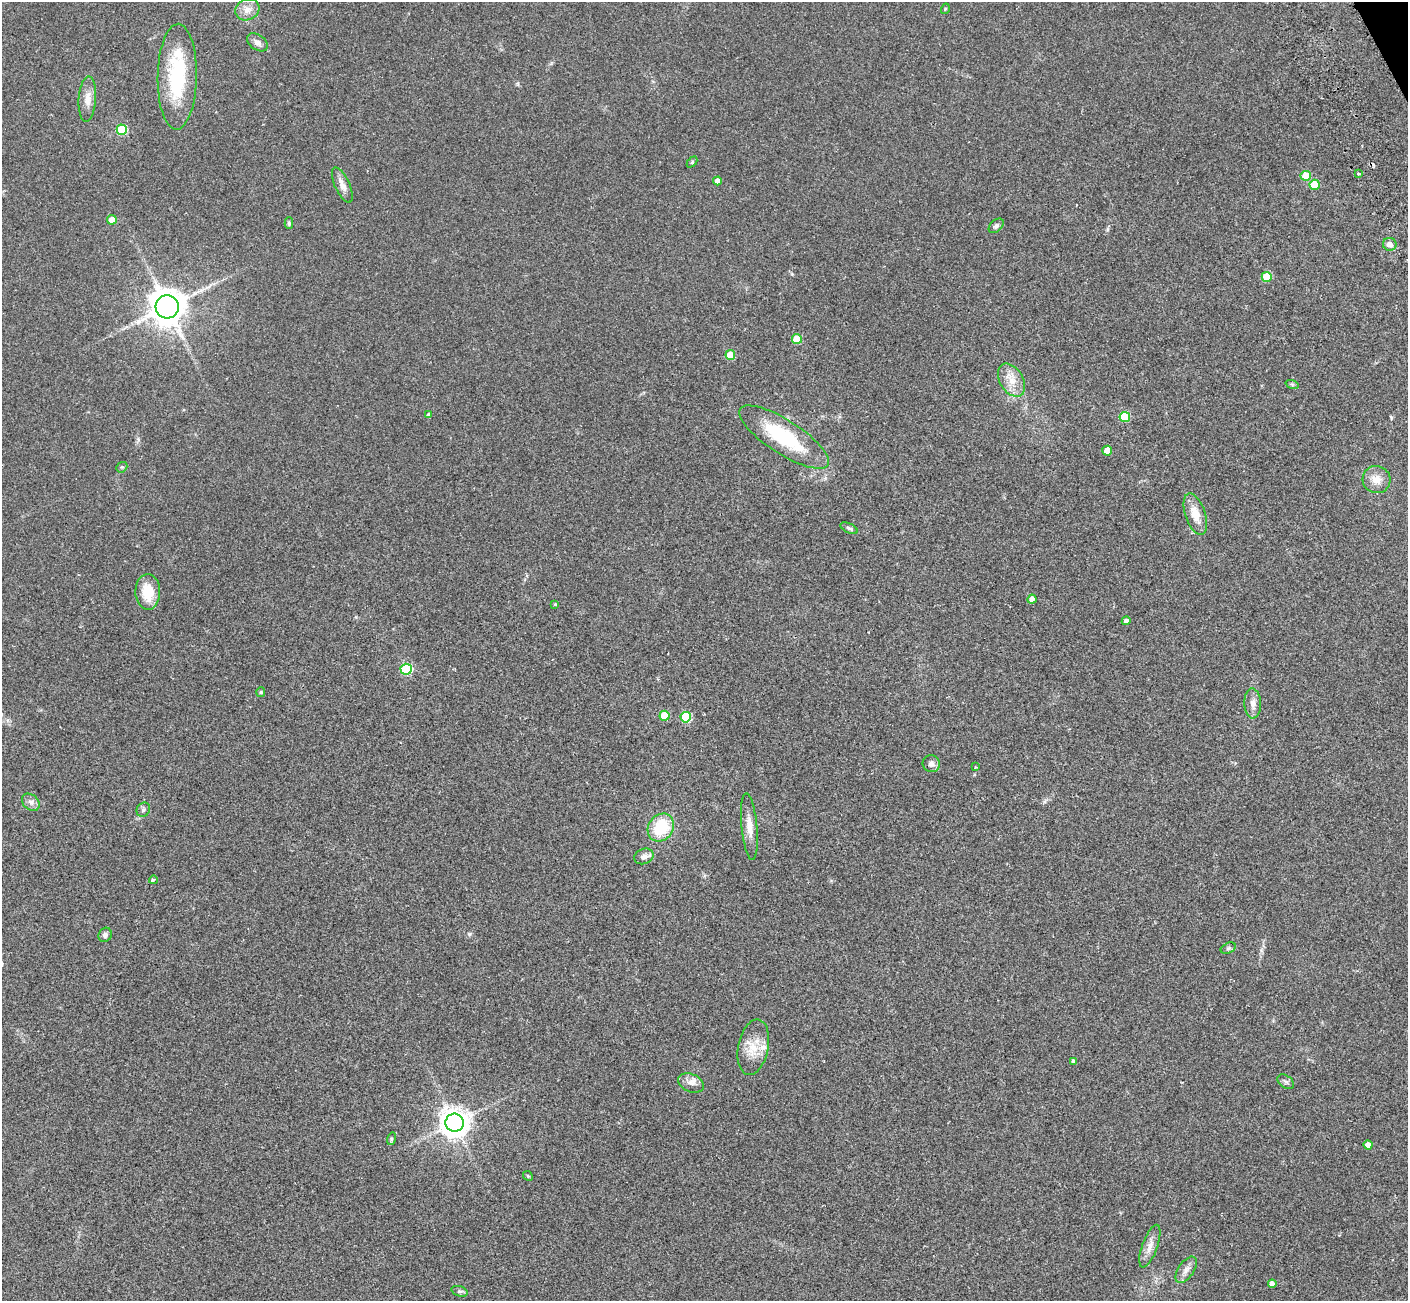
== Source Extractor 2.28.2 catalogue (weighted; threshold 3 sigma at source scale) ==
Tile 10 of 4 x 4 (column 2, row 3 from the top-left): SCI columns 1523-2928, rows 1690-2988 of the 5822 x 5851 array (HDU 1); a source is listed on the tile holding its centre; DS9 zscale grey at full resolution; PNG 1410 x 1303 px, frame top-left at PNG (2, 2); each listed source drawn as its Kron ellipse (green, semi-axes under 4 px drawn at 4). Shown black and unused: <1% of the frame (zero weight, under 2 of 3 exposures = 7% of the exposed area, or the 3 px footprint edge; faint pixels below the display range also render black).
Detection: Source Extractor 2.28.2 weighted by HDU 2 'WHT'; one run over the whole footprint, this tile lists its part. Background 0.0562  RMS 0.0082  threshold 0.0368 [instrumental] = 3 sigma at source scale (4.5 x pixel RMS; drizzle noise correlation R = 1.50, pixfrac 1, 0.05/0.05 arcsec/px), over >= 5 px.
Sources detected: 64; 1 cosmic-ray / hot-pixel residue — neither listed nor drawn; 2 inside a brighter listed object's ellipse — not listed separately; the other 61 listed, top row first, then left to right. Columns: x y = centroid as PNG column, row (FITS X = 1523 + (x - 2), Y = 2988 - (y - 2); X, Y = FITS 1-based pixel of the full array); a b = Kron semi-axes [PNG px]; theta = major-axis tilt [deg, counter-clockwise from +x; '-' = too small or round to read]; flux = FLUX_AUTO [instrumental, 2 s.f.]
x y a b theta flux
945 9 5 3 - 0.76
247 10 12 10 25 6.5
257 42 11 7 -35 3.4
177 77 53 19 89 57
87 99 23 8 86 7.6
122 130 5 5 - 48
692 162 6 4 46 0.93
1359 174 4 3 - 0.77
1306 176 5 5 - 20
717 181 4 4 - 5.8
342 185 19 7 -65 5.7
1315 185 5 5 - 19
112 220 5 4 - 13
289 223 6 4 -88 1.1
996 226 9 5 42 2
1390 244 7 6 - 4.2
1267 277 5 5 - 25
167 307 12 11 - 1300
797 339 5 5 - 23
730 355 5 5 - 23
1011 380 18 11 -60 10
1292 384 7 4 -18 1.2
429 415 4 4 - 2.6
1125 417 5 5 - 34
784 437 52 17 -33 53
1107 451 5 5 - 11
122 467 6 4 41 1.1
1376 480 14 13 - 8.4
1195 514 21 10 -71 11
849 528 9 4 -25 1.8
148 592 18 12 -88 18
1032 599 4 4 - 3.4
555 604 3 3 - 0.7
1126 621 4 4 - 2.6
406 669 5 5 - 59
261 692 5 4 - 0.85
1253 703 15 8 -88 5
664 716 5 5 - 20
686 717 5 5 - 40
931 764 9 8 - 3.2
975 767 3 2 - 0.56
31 802 10 7 -42 3.2
143 810 7 6 - 1.9
661 827 15 12 54 31
749 827 33 8 -85 8.8
644 856 10 7 21 3.1
153 880 4 4 - 1.4
105 935 7 6 - 2.1
1228 948 8 5 25 1.4
753 1047 28 15 78 16
1073 1061 4 4 - 1.9
1286 1082 9 6 -36 2
691 1083 13 9 -23 4.7
455 1123 9 9 - 900
391 1139 6 4 73 0.92
1368 1145 4 4 - 6.2
528 1176 5 4 - 0.83
1150 1246 22 7 70 6.9
1186 1270 15 7 55 4.6
1272 1284 4 4 - 3.4
460 1291 8 5 -19 1.5
Unlisted compact peaks at least as high as the median listed source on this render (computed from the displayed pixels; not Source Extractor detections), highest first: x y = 469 934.